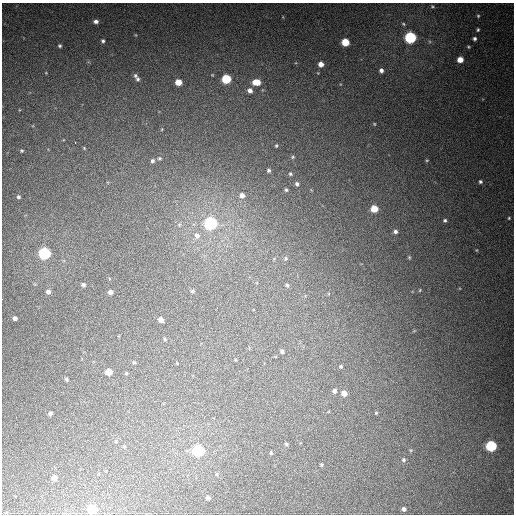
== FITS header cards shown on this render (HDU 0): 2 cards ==
NAXIS1  =                  512
NAXIS2  =                  512

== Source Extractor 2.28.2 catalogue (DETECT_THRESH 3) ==
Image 512 x 512 px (HDU 0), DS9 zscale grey, 1 PNG px = 1 image px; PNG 516 x 516 px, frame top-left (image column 1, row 512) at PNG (2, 3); no overlay
Background 439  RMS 13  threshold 38.7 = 3 sigma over >= 5 px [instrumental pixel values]
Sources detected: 74; all 74 listed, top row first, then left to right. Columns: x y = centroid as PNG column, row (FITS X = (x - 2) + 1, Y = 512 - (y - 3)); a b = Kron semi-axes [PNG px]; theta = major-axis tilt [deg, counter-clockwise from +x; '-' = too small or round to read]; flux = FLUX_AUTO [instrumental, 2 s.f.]
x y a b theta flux
478 16 4 4 - 850
96 21 6 4 4 2600
478 30 4 3 - 1000
410 37 6 5 - 140000
475 38 3 3 - 1700
103 41 4 4 - 1500
345 42 5 5 - 23000
60 46 4 4 - 1200
460 60 5 5 - 8700
321 64 5 5 - 6100
381 70 5 4 - 3000
135 75 6 5 - 1700
138 79 5 5 - 1700
226 79 5 5 - 49000
178 82 5 5 - 12000
257 82 6 5 - 14000
250 90 5 5 - 3500
374 124 4 4 - 820
75 143 3 2 - 3800
276 146 4 4 - 840
84 148 4 4 - 670
22 151 4 4 - 930
293 157 5 4 - 1000
159 158 5 4 - 1200
427 160 5 3 - 760
152 161 5 5 - 1900
269 170 4 4 - 1500
290 174 5 4 - 1300
480 182 4 4 - 1400
297 184 5 5 - 2000
286 190 5 4 - 1300
242 195 6 6 - 4200
18 197 3 3 - 1400
374 209 5 5 - 18000
509 218 5 4 - 970
445 220 4 4 - 1300
211 223 6 6 - 210000
395 231 5 5 - 2300
197 235 7 6 - 3300
45 253 6 6 - 140000
409 257 5 4 - 900
286 258 6 6 - 1900
83 285 5 4 - 2100
287 285 5 5 - 1200
420 290 5 3 - 740
193 291 5 5 - 1500
48 292 5 5 - 3000
110 292 6 5 - 3100
2 299 2 2 - 960
217 307 2 2 - 2100
15 318 4 4 - 2400
161 320 5 4 - 4200
165 339 5 3 - 840
282 351 4 4 - 1800
134 362 5 4 - 1000
341 366 4 4 - 1100
109 372 5 5 - 13000
126 373 4 3 - 880
66 379 4 3 - 1300
334 391 5 5 - 2300
344 393 5 5 - 6300
50 413 4 3 - 2000
376 413 5 4 - 910
286 444 5 4 - 1100
491 446 6 6 - 96000
198 450 6 6 - 140000
271 453 5 4 - 1000
403 460 5 5 - 1500
321 465 4 3 - 1000
217 474 5 4 - 1000
54 478 5 5 - 5400
208 498 4 4 - 2200
93 509 5 5 - 36000
404 509 4 4 - 2300
At the frame edge (FLAGS 8, measured only in part): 1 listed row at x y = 2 299